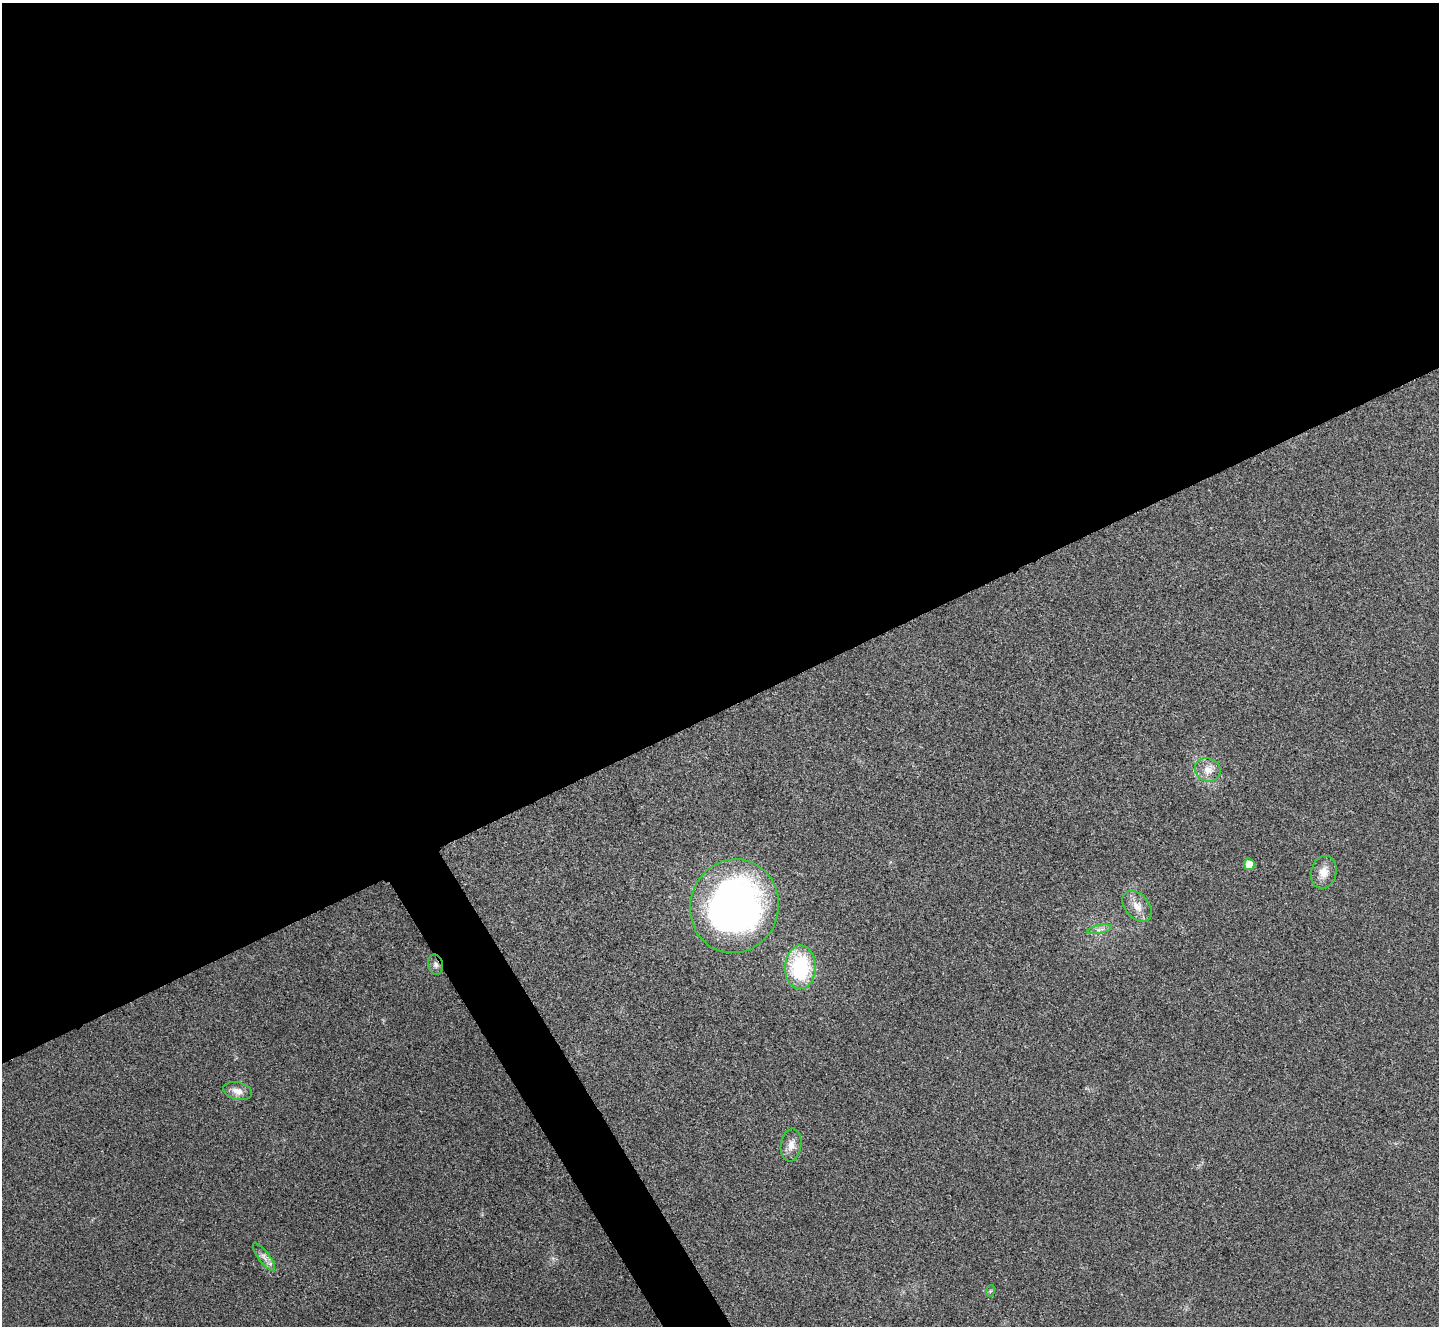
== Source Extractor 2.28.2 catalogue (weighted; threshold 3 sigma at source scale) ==
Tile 2 of 4 x 4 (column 2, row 1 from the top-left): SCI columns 1450-2886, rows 4132-5455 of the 5767 x 5763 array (HDU 1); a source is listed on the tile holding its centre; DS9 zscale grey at full resolution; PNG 1441 x 1328 px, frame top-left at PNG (2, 3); each listed source drawn as its Kron ellipse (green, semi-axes under 4 px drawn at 4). Shown black and unused: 55% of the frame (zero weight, under 3 of 4 exposures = <1% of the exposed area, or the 3 px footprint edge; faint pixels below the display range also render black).
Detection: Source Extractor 2.28.2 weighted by HDU 2 'WHT'; one run over the whole footprint, this tile lists its part. Background 0.0555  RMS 0.0067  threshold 0.0303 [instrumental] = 3 sigma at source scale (4.5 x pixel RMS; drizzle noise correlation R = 1.50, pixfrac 1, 0.05/0.05 arcsec/px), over >= 5 px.
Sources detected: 12; all 12 listed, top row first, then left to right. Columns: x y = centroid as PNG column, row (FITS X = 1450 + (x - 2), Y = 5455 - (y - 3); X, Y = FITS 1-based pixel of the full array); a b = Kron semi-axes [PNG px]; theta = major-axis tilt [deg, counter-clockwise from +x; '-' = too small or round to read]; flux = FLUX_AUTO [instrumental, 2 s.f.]
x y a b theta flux
1208 770 13 11 -22 7
1249 864 6 5 - 12
1324 872 16 13 78 7.9
734 906 47 44 71 310
1137 906 17 12 -48 7.5
1100 929 13 3 10 2.3
435 965 10 7 -77 2.7
800 967 22 15 88 55
238 1091 15 8 -14 5.4
791 1145 16 10 82 6
264 1257 17 5 -54 3.7
990 1291 6 3 71 0.73
Overlapping masked pixels (flux is a lower limit): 1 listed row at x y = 435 965